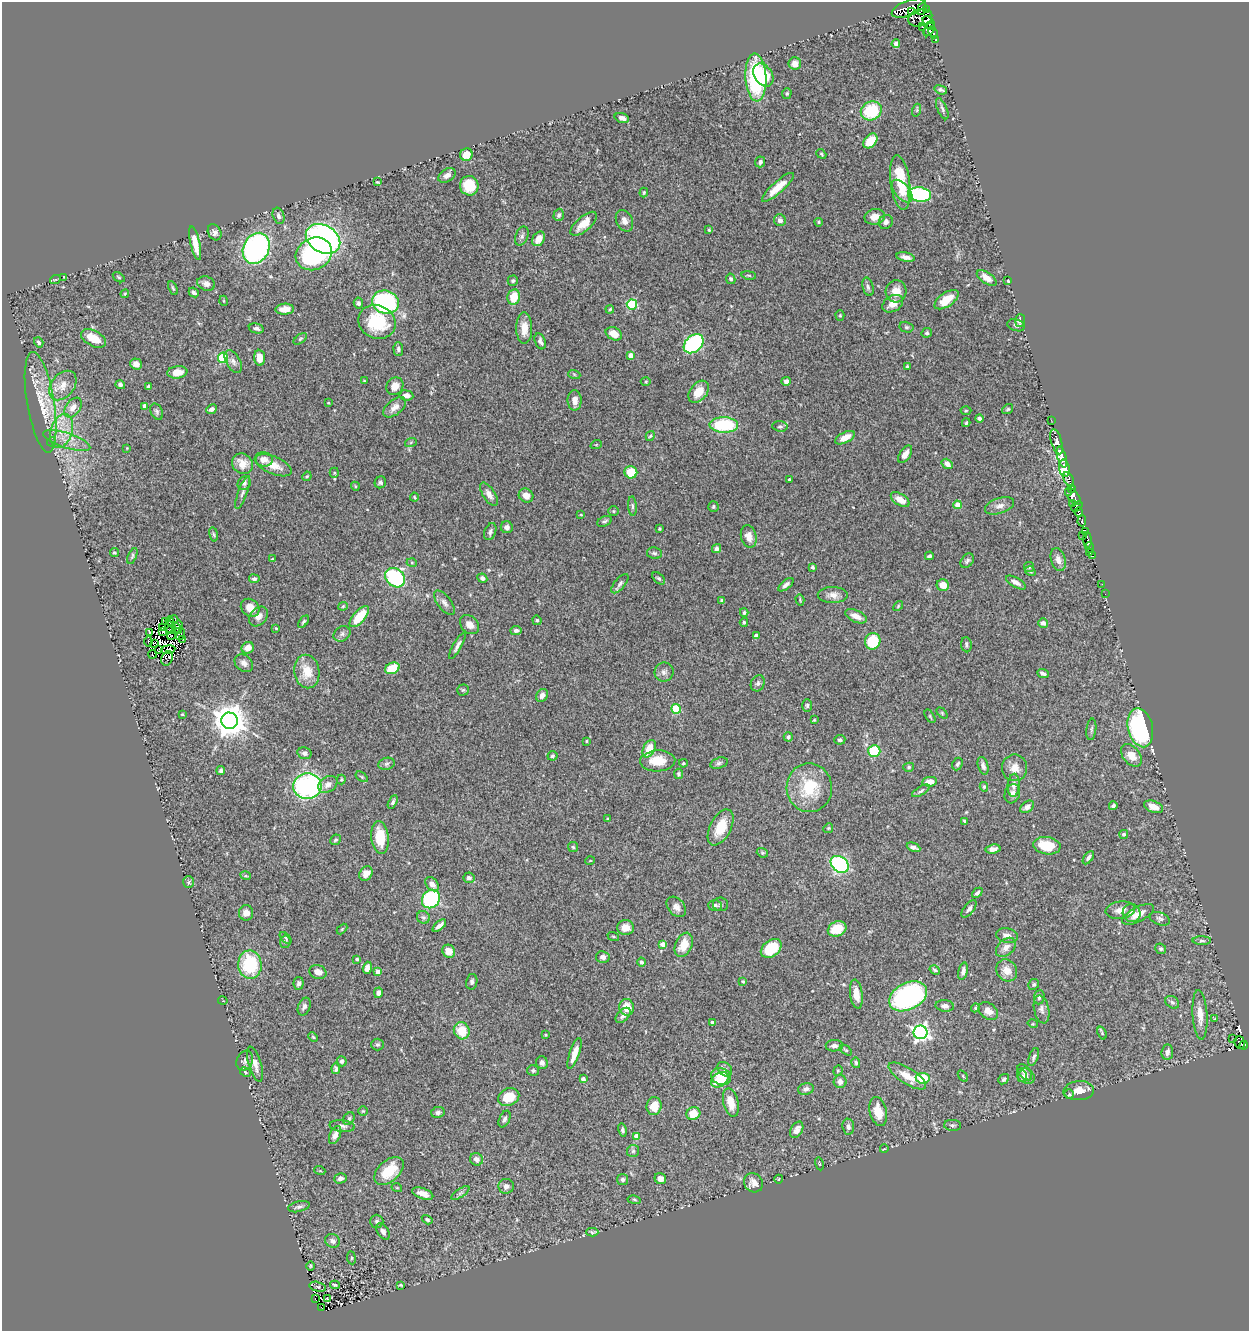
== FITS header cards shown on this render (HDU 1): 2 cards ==
NAXIS1  =                 1247
NAXIS2  =                 1329

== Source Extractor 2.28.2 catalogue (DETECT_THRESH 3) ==
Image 1247 x 1329 px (HDU 1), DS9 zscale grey, 1 PNG px = 1 image px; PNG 1251 x 1333 px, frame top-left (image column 1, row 1329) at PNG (2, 2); each listed source drawn as its Kron ellipse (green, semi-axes under 4 px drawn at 4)
Background 0.548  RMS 0.025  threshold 0.0755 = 3 sigma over >= 5 px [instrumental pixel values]
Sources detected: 456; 8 with non-positive FLUX_AUTO (blend fragments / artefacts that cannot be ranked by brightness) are neither listed nor drawn; the other 448 listed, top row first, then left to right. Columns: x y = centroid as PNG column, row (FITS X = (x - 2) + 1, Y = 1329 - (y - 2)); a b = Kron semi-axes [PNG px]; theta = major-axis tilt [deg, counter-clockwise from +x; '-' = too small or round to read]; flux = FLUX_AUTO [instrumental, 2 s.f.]
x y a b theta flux
909 8 18 7 21 660
922 9 6 3 70 38
926 9 4 3 - 110
911 12 4 3 - 130
920 18 12 8 18 420
929 23 7 5 -51 67
922 27 3 2 - 14
929 29 7 4 59 54
933 32 6 3 -66 160
936 40 3 3 - 39
896 44 4 4 - 7.9
795 64 6 6 - 15
763 75 12 9 -54 53
756 77 24 10 -87 190
941 90 6 3 -19 4
787 93 5 4 - 2.4
942 109 11 4 -66 4.7
917 110 6 4 72 2.5
871 111 11 9 28 79
622 118 7 4 -17 8.6
870 141 8 6 47 36
821 154 5 3 - 1.9
466 155 6 6 - 22
760 162 5 5 - 4.3
447 175 9 6 32 9.1
377 182 3 2 - 1.4
900 183 28 9 -82 62
469 186 10 9 - 43
778 187 21 6 42 27
902 191 13 7 -50 16
644 192 5 4 - 1.9
919 194 12 7 -7 180
559 215 6 5 - 3.4
279 216 8 5 -71 5.1
875 217 10 7 12 16
780 220 6 5 - 6.4
624 221 11 8 -65 9.1
819 222 4 3 - 2.2
886 222 7 6 - 6.9
584 224 16 7 41 23
709 230 4 4 - 1.9
215 232 8 6 -63 6.7
522 236 10 6 66 5.5
323 239 18 13 -31 410
539 239 8 6 58 15
195 243 17 5 -77 23
256 248 16 12 63 370
314 254 19 15 28 270
906 257 9 4 -11 9.1
749 275 7 3 -9 2.1
64 277 4 2 - 1.2
119 277 6 3 -33 2
987 278 11 5 -34 13
731 279 5 4 - 3.1
55 280 5 3 - 1.5
513 281 5 5 - 3.1
1008 281 4 3 - 1.4
206 283 9 7 -24 8.6
868 287 9 5 -74 4.8
173 288 7 4 -65 2.5
896 291 11 10 - 18
194 292 5 3 - 4.1
125 294 4 4 - 1.6
514 297 8 6 78 36
946 300 14 7 34 29
224 301 5 3 - 1.5
385 302 13 11 -16 260
358 303 5 4 - 4.3
632 304 5 5 - 110
893 304 11 8 32 15
285 309 9 5 2 16
610 309 4 3 - 2.2
840 315 5 4 - 2
1020 320 6 5 - 7.5
377 322 19 16 -24 90
1016 325 9 5 -18 5.1
906 327 7 5 -15 3.5
256 328 8 4 -12 5.4
524 328 16 8 -89 21
927 333 5 5 - 3
614 334 8 6 -26 18
93 338 13 7 -28 31
300 339 8 4 36 2.7
540 341 8 5 -70 5.2
39 342 5 4 - 4.2
694 344 11 8 43 220
398 349 7 5 -87 4.2
631 356 4 4 - 23
223 358 5 5 - 120
260 358 8 5 -85 17
233 361 12 7 -60 8.4
136 364 6 5 - 11
907 366 4 3 - 2.3
177 372 10 6 8 19
574 374 6 4 -19 2.2
364 381 3 2 - 1.8
646 381 5 3 - 1.7
786 381 5 4 - 7.2
63 385 16 11 51 21
120 385 5 4 - 3.5
148 386 3 3 - 3
395 386 9 8 - 16
699 392 12 8 50 23
406 395 7 5 -6 9.1
575 400 10 7 -90 13
41 402 51 13 -81 59
328 403 4 4 - 1.6
145 406 4 4 - 14
395 407 13 7 39 11
73 408 11 7 54 14
212 409 6 4 25 7
1008 409 6 4 36 2.1
966 411 5 3 - 1.8
157 412 8 5 -63 3.9
979 418 4 4 - 4.4
1051 420 3 2 - 2.3
966 423 4 3 - 2.3
724 425 14 7 -2 120
780 426 8 5 -5 3.5
62 431 17 10 72 30
650 436 5 3 - 2.4
845 438 10 5 28 17
67 441 24 7 -18 22
51 442 4 3 - 1.4
411 442 6 4 19 1.9
1057 442 13 5 -73 580
596 445 6 3 20 1.6
127 448 3 3 - 1.2
905 454 10 5 57 11
1062 457 11 4 -73 620
264 459 9 7 -6 12
242 464 11 9 -40 21
947 464 6 4 -33 8.7
274 465 19 8 -23 23
1064 468 9 5 -78 390
631 472 6 6 - 45
334 473 5 4 - 2
307 476 5 4 - 1.9
789 479 3 2 - 2.1
1069 479 8 4 -63 180
380 482 6 5 - 4.2
244 483 7 6 - 4.2
355 486 4 3 - 1.7
1072 488 3 2 - 30
243 492 17 4 70 6.5
1068 492 4 2 - 63
489 494 13 6 -57 9.8
526 495 7 6 - 13
1073 496 10 5 -50 200
414 497 4 4 - 1.7
900 500 10 5 -31 18
1072 504 4 2 - 9.4
957 505 4 4 - 21
632 506 10 4 -86 3.7
713 506 5 5 - 2.6
1000 506 15 7 18 10
1077 506 6 2 41 5.5
613 511 5 5 - 2.3
1079 512 5 3 - 18
581 515 4 2 - 1.2
605 521 7 5 26 3.4
1082 521 5 3 - 100
507 527 6 6 - 6.8
659 529 3 2 - 1.7
1085 531 4 2 - 1.8
490 532 9 5 68 5.2
214 534 7 3 -80 2.6
1083 535 3 2 - 5.7
749 536 11 7 -77 15
1087 540 8 4 -88 66
1090 547 5 3 - 45
717 549 5 4 - 5.9
114 552 4 4 - 2.2
654 553 7 5 -9 3.9
1090 553 2 2 - 2.5
132 556 8 4 68 2.9
929 556 4 3 - 3.1
1093 556 2 2 - 1
272 559 4 3 - 1.3
1058 560 11 7 -74 11
967 561 8 5 50 4.5
412 563 5 3 - 1.5
812 567 3 3 - 3.6
1029 567 5 5 - 2.3
1030 571 5 4 - 2.7
395 578 11 9 -42 150
482 578 5 4 - 5.5
659 578 7 5 -43 3.5
254 579 5 4 - 4.4
1016 582 11 4 -30 7.6
620 584 11 5 50 5.9
1102 584 2 2 - 2.7
786 585 9 4 39 5.9
943 585 6 6 - 17
1105 594 2 2 - 3.1
833 595 15 8 -1 11
800 600 6 3 -73 1.8
722 601 3 3 - 3.9
444 603 14 6 -52 8
343 606 5 4 - 1.9
898 606 6 3 47 1.8
250 608 10 8 -40 16
744 612 4 3 - 2.5
856 616 11 6 -24 13
258 617 11 8 48 11
359 617 13 6 49 43
174 619 4 2 - 0.91
537 620 4 4 - 2.5
170 621 4 2 - 1.2
166 622 4 3 - 1.5
304 622 7 4 53 2.7
744 622 4 3 - 2.4
1043 623 5 4 - 6
179 625 4 2 - 2.5
469 625 11 8 -44 11
162 628 3 2 - 0.82
177 628 6 2 -55 2.4
276 628 4 3 - 1.3
171 630 4 2 - 2.3
516 630 5 4 - 5
163 631 3 3 - 1.4
149 632 2 2 - 1.3
342 634 9 7 33 5.3
171 635 4 2 - 1.9
180 635 6 3 58 3.2
756 636 4 4 - 7.1
182 639 3 2 - 1.2
148 641 5 2 - 2.1
873 641 8 7 - 61
154 643 4 2 - 1.1
966 645 8 5 -84 4.4
457 646 15 4 61 6.4
248 648 6 5 - 15
159 649 4 2 - 1.9
168 650 7 3 8 0.12
153 654 4 2 - 1.1
167 658 7 5 65 3.7
244 663 10 8 -41 8.8
392 668 7 5 21 38
307 671 17 12 -79 32
664 672 10 9 - 7.5
1043 673 6 3 -23 4.7
758 683 8 6 65 4.7
463 690 5 5 - 2.6
542 695 7 5 58 7.2
807 705 6 5 - 3.2
676 709 5 5 - 66
942 713 6 4 -46 2.3
182 714 4 3 - 1.6
930 716 7 3 -57 2
814 720 3 3 - 1.5
230 721 8 8 - 3400
1140 728 20 12 -76 290
1091 729 11 5 84 4.2
788 737 5 4 - 4.6
840 740 5 5 - 3.4
586 741 3 3 - 1.5
649 749 9 6 63 31
874 751 6 6 - 73
304 753 7 5 -15 5
1131 755 13 8 -51 21
552 756 5 4 - 3.4
658 761 17 10 3 37
683 763 4 3 - 1.9
719 763 9 5 16 4
386 764 8 6 17 4.6
958 764 6 5 - 4.2
983 766 9 5 -74 5.7
909 767 5 4 - 2.5
1015 768 13 12 - 18
221 771 4 3 - 3.9
678 774 5 4 - 3.5
362 777 7 3 -36 2.1
341 780 5 4 - 1.9
929 782 7 4 7 16
328 784 10 7 33 11
1014 785 11 6 85 8
307 786 14 12 4 320
984 787 4 3 - 2.3
809 788 24 22 -86 79
921 791 10 4 31 3.8
1012 794 10 7 72 8.9
393 802 7 4 61 3.7
1113 806 4 4 - 4
1027 807 7 5 36 7.4
1154 807 10 5 -20 20
608 819 4 3 - 1.8
964 821 4 3 - 2.3
721 827 19 10 63 37
828 828 5 4 - 2.1
1124 834 4 4 - 4.5
380 837 16 8 -84 48
335 840 6 5 - 2.5
1047 846 14 8 -8 39
573 847 5 5 - 2.6
913 847 7 4 -24 6.9
993 849 7 4 9 8.2
762 853 6 4 -20 2
1088 858 7 4 54 4.8
590 861 5 3 - 1.2
840 864 10 7 -38 280
366 874 8 6 56 14
246 876 5 3 - 1.9
469 878 5 5 - 5.3
188 882 6 5 - 3.4
432 884 8 5 -50 10
977 893 6 4 43 3.6
431 899 10 8 49 170
721 904 7 7 - 4
715 905 7 5 1 4.7
676 907 11 8 -50 11
969 909 10 5 52 6.1
1120 910 15 8 8 14
246 913 7 7 - 10
1132 913 9 9 - 9.2
1138 914 17 7 27 20
423 917 7 6 - 4
1160 919 10 6 -20 5.1
439 926 8 4 40 7.5
626 927 8 7 - 17
342 929 6 3 45 1.7
837 929 9 7 23 39
613 936 6 3 -18 1.9
1007 936 11 7 -13 11
286 938 7 3 -46 2.1
1202 941 9 3 -1 3.1
285 942 6 5 - 2.5
663 944 4 4 - 16
684 945 13 8 65 29
1006 947 11 7 43 12
771 948 11 8 37 72
1161 949 6 5 - 3.4
449 951 7 6 - 16
603 957 7 6 - 7.2
357 959 3 3 - 3.8
641 962 4 4 - 3.9
250 965 14 11 -83 98
367 968 6 4 73 12
935 970 5 3 - 2.7
1007 970 11 10 - 19
963 971 9 4 76 6.3
318 972 8 6 -17 11
378 972 4 4 - 19
472 982 8 5 80 4.4
743 982 4 3 - 1.8
299 983 6 5 - 4.4
1034 984 6 5 - 2.8
378 993 5 4 - 6.6
856 994 14 6 -82 19
908 996 20 13 27 340
1039 997 7 5 83 4.4
223 1001 5 3 - 1.5
1172 1002 7 5 -35 5.1
945 1006 9 5 -4 7.3
304 1007 9 6 67 5.8
627 1007 8 7 - 25
975 1008 4 3 - 2.1
1042 1009 14 7 -77 8.6
988 1011 11 7 -35 13
623 1015 9 5 47 7.5
1200 1015 25 7 -86 21
1215 1019 3 3 - 1.4
712 1022 3 3 - 4
1033 1024 5 3 - 1.5
462 1031 9 7 -66 35
920 1032 7 7 - 580
1102 1033 7 4 -69 2.3
545 1035 3 3 - 1.6
313 1037 5 4 - 2.1
1233 1039 2 2 - 15
1239 1042 6 5 - 69
377 1044 6 6 - 3
1244 1045 4 3 - 55
834 1046 9 5 2 6.4
846 1050 7 4 -35 2.4
1167 1052 7 6 - 7.3
574 1054 16 5 72 21
1034 1057 9 4 69 4.1
245 1061 10 8 68 5.7
342 1061 5 5 - 3.7
542 1063 6 5 - 4.6
856 1063 5 4 - 3.2
255 1064 18 6 -73 13
336 1069 5 3 - 3.4
725 1069 8 6 -44 5.8
533 1070 6 5 - 3.8
838 1071 5 4 - 2.2
245 1072 6 4 -29 2.1
1025 1072 9 5 -49 6.2
721 1076 10 8 -24 45
907 1076 22 8 -32 29
963 1076 6 3 -55 2.1
1022 1076 6 5 - 4.7
1026 1076 9 7 -32 7.3
923 1078 7 5 -7 55
583 1079 3 3 - 10
1004 1079 6 4 42 3.5
720 1080 9 6 36 33
840 1082 6 6 - 8.1
806 1089 8 6 16 6
1079 1091 15 9 5 20
1069 1094 5 5 - 2.4
509 1097 11 8 24 43
731 1102 14 7 -76 27
654 1106 9 7 83 27
363 1111 4 4 - 1.8
878 1111 15 8 -76 30
438 1112 7 5 13 5
693 1113 7 6 - 31
349 1119 7 5 53 3.9
505 1119 9 5 65 4.4
952 1125 8 5 -4 3.9
342 1126 13 5 -6 5.8
848 1127 8 6 -85 6.1
622 1130 6 4 -76 3.3
797 1130 9 5 61 10
335 1135 9 5 66 10
636 1136 4 4 - 22
884 1149 4 2 - 1.3
633 1151 6 6 - 3.4
476 1159 6 6 - 9.1
819 1164 6 3 -77 1.4
320 1171 5 3 - 1.7
389 1171 17 10 42 45
341 1178 6 5 - 6.5
660 1179 6 5 - 6.2
779 1179 4 3 - 1.1
623 1180 5 5 - 4.5
753 1183 10 9 - 13
506 1186 7 7 - 8
397 1188 5 3 - 1.6
460 1193 10 4 34 4.3
423 1194 11 5 -18 12
634 1200 7 3 -9 1.9
299 1207 11 5 14 5
427 1220 6 4 -32 3
377 1221 7 6 - 4.4
383 1231 9 5 -59 6.3
592 1232 6 4 0 2.5
333 1241 8 6 -25 6.3
351 1258 6 3 -83 2.2
310 1266 4 3 - 1.4
335 1285 5 3 - 2.4
401 1285 3 2 - 1.7
318 1287 8 4 -13 3
328 1298 4 2 - 1.4
315 1299 3 2 - 3
321 1308 3 2 - 9.7
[8 non-positive-flux detections neither listed nor drawn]